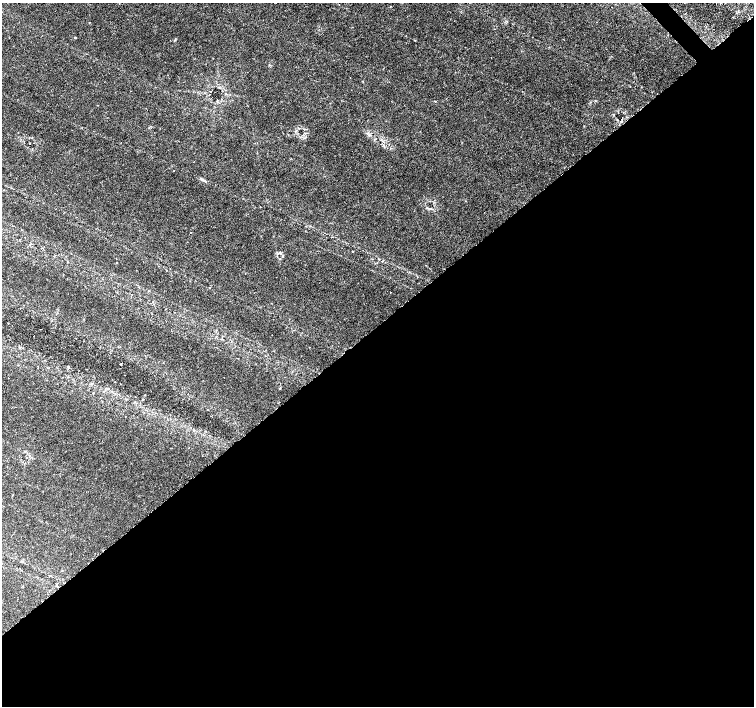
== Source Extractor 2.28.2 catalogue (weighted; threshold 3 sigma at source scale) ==
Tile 15 of 4 x 4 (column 3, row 4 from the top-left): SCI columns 3016-4518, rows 212-1618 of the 6022 x 5990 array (HDU 1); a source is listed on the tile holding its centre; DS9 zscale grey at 2 x 2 block average (1 PNG px = mean of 2 x 2 image px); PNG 756 x 708 px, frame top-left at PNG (2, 3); no overlay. Shown black and unused: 54% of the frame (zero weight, under 3 of 6 exposures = <1% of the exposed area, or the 3 px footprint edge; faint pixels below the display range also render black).
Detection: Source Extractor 2.28.2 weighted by HDU 2 'WHT'; one run over the whole footprint, this tile lists its part. Background 0.0355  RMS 0.0022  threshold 0.00893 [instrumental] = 3 sigma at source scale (4.09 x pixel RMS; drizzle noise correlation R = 1.36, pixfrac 0.8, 0.0396/0.0396 arcsec/px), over >= 5 px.
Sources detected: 23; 1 cosmic-ray / hot-pixel residue — not listed; the other 22 listed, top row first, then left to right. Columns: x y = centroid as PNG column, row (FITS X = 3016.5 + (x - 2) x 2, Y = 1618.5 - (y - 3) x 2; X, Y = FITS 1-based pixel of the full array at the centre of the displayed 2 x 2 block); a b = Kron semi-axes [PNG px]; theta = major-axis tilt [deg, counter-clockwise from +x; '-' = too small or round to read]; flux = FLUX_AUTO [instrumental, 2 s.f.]
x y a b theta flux
75 37 2 2 - 0.36
210 92 2 2 - 0.26
217 100 2 2 - 0.21
435 101 2 2 - 0.51
618 113 2 2 - 0.18
29 143 2 2 - 0.43
173 171 2 2 - 0.21
204 181 5 2 - 0.44
260 207 2 2 - 0.15
430 208 3 2 - 0.44
190 233 2 2 - 0.17
30 244 3 2 - 0.35
280 253 5 3 - 0.91
378 259 2 2 - 0.29
210 287 3 2 - 0.2
84 319 2 2 - 0.18
120 364 3 2 - 0.22
68 366 3 2 - 0.32
115 382 2 2 - 0.25
93 393 2 2 - 0.29
26 457 2 2 - 0.43
57 583 2 2 - 0.32
Diffuse or blended objects may show on this block-average render without a row.